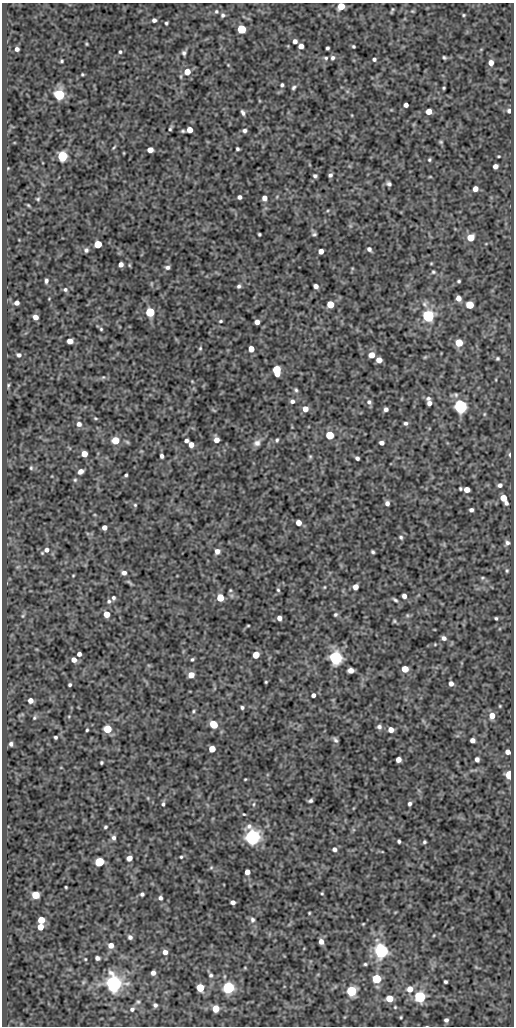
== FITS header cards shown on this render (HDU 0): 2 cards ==
NAXIS1  =                  512
NAXIS2  =                 1024

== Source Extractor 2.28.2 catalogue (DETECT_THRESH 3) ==
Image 512 x 1024 px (HDU 0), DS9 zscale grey, 1 PNG px = 1 image px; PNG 516 x 1028 px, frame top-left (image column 1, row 1024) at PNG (2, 3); no overlay
Background 108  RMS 0.56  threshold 1.68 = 3 sigma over >= 5 px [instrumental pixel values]
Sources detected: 259; all 259 listed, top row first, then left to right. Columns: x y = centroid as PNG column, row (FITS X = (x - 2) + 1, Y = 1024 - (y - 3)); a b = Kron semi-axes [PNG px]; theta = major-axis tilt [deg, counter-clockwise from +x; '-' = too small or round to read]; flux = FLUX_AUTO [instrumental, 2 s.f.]
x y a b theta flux
341 6 5 5 - 730
392 10 6 2 66 51
216 11 5 5 - 57
412 11 5 4 - 39
223 15 5 5 - 80
464 15 3 3 - 40
154 20 4 4 - 110
166 23 3 3 - 51
242 29 5 5 - 2300
295 41 4 4 - 130
86 44 5 3 - 37
301 46 5 4 - 270
353 46 3 3 - 49
327 48 4 3 - 67
17 49 4 4 - 120
120 52 4 4 - 54
184 53 6 4 -89 83
444 57 4 3 - 54
326 58 6 4 -14 63
332 58 6 5 - 89
374 59 4 4 - 76
62 61 3 3 - 49
491 63 5 4 - 230
228 65 4 4 - 26
187 72 6 6 - 430
82 74 3 3 - 40
282 85 4 3 - 65
294 87 6 4 47 70
444 88 3 2 - 40
59 95 5 5 - 4100
406 105 4 4 - 150
429 111 5 5 - 370
509 111 5 4 - 110
243 112 6 3 -64 95
170 128 6 3 65 70
190 130 5 4 - 380
183 131 4 3 - 52
244 131 5 5 - 95
441 142 6 4 20 48
114 147 6 3 54 45
237 149 4 3 - 61
150 150 5 4 - 270
124 153 3 2 - 29
62 156 5 5 - 3700
499 156 3 2 - 35
429 160 4 4 - 49
495 166 5 4 - 180
8 168 3 2 - 27
330 175 4 3 - 86
315 176 4 4 - 77
430 177 5 3 - 30
389 184 5 4 - 88
475 189 5 4 - 220
239 197 4 4 - 110
264 198 5 5 - 210
38 199 5 4 - 49
28 205 5 3 - 43
259 234 3 3 - 48
314 234 4 3 - 59
471 238 5 5 - 720
98 244 5 5 - 1100
369 249 5 5 - 110
86 250 6 6 - 91
321 251 4 4 - 240
431 263 4 4 - 36
121 264 4 4 - 160
167 267 5 4 - 100
433 272 5 5 - 55
46 281 5 3 - 91
459 281 4 3 - 52
151 284 6 3 72 41
239 286 4 4 - 79
316 286 5 4 - 170
65 289 6 5 - 76
458 298 5 5 - 240
17 303 4 4 - 160
330 304 5 5 - 770
425 304 10 9 - 180
470 305 5 5 - 1000
150 312 5 5 - 2200
428 316 6 6 - 7100
35 317 5 4 - 250
221 321 3 3 - 47
257 322 5 4 - 220
101 329 4 4 - 45
70 341 5 5 - 280
459 343 5 5 - 900
200 348 5 4 - 49
251 349 5 4 - 370
19 355 4 4 - 98
371 355 5 5 - 340
425 357 6 4 44 47
497 358 4 4 - 58
379 360 5 5 - 310
277 370 7 5 -84 1600
103 377 6 5 - 54
192 381 4 3 - 30
8 385 5 3 - 45
296 390 7 5 -64 73
456 395 7 6 - 84
428 398 7 6 - 93
292 401 5 5 - 110
369 402 7 6 - 110
429 403 4 4 - 150
460 406 6 5 - 11000
305 409 6 5 - 300
386 409 4 4 - 130
214 410 8 3 -45 43
484 414 5 5 - 48
96 418 5 3 - 42
406 423 5 4 - 91
79 424 6 6 - 150
330 435 5 5 - 1300
115 440 5 5 - 1000
186 440 4 4 - 99
216 440 5 4 - 230
277 440 5 4 - 56
257 443 10 8 29 180
382 443 4 4 - 130
191 444 5 4 - 260
84 454 5 5 - 400
510 455 6 3 -90 59
162 456 4 3 - 110
310 456 5 5 - 53
357 458 4 4 - 96
31 468 5 4 - 53
81 471 5 4 - 170
126 475 3 3 - 52
75 480 5 5 - 54
500 485 5 5 - 120
460 489 3 3 - 51
467 489 5 4 - 370
503 498 5 5 - 460
387 503 5 5 - 130
506 503 4 4 - 93
135 505 5 5 - 48
471 510 4 4 - 100
298 523 5 4 - 310
104 527 4 4 - 200
401 537 5 4 - 62
507 543 6 6 - 110
46 550 6 6 - 140
217 551 6 5 - 200
373 552 4 3 - 59
42 553 5 4 - 38
507 571 5 4 - 49
124 573 5 5 - 140
73 575 4 3 - 29
482 578 6 4 -5 52
129 582 10 3 -40 61
324 587 4 3 - 32
355 587 5 4 - 270
230 590 5 4 - 43
278 590 5 4 - 55
232 596 7 4 -71 64
404 596 4 4 - 150
113 598 6 5 - 75
220 598 5 5 - 800
395 600 7 4 -33 70
109 601 6 5 - 76
106 614 5 5 - 490
335 614 5 4 - 59
407 615 6 4 -46 50
23 616 6 4 60 54
279 618 4 4 - 170
496 618 3 3 - 49
394 621 5 4 - 47
248 625 4 3 - 33
444 638 5 4 - 130
435 644 4 3 - 30
79 654 4 4 - 140
256 655 5 5 - 700
335 658 6 6 - 10000
192 659 4 4 - 54
74 660 5 4 - 230
405 669 5 5 - 560
351 670 5 5 - 250
191 675 5 5 - 390
266 682 3 3 - 38
451 684 5 4 - 150
70 685 3 3 - 61
313 695 4 4 - 120
30 700 5 5 - 230
500 706 3 3 - 34
242 707 4 4 - 72
193 711 5 4 - 50
492 716 6 6 - 310
34 718 6 5 - 61
213 724 6 5 - 820
379 727 6 6 - 110
107 729 5 5 - 1200
87 730 3 3 - 46
391 730 5 5 - 270
55 737 3 3 - 61
335 740 6 4 -47 85
472 740 5 4 - 180
11 744 4 4 - 94
212 749 5 5 - 520
508 752 5 4 - 180
398 759 5 4 - 230
477 759 4 4 - 130
101 763 3 3 - 50
509 775 5 4 - 1600
245 779 3 2 - 31
310 801 4 3 - 73
163 804 6 4 80 69
254 804 6 4 88 53
410 804 4 4 - 91
244 814 4 3 - 36
105 827 4 3 - 54
252 837 6 6 - 16000
114 838 6 5 - 110
399 841 4 3 - 63
424 842 4 3 - 54
334 849 5 5 - 110
181 857 3 3 - 42
129 858 5 4 - 240
99 862 5 5 - 2000
211 867 5 5 - 56
247 872 5 4 - 280
66 887 3 2 - 37
322 893 4 4 - 40
142 894 4 4 - 74
35 895 5 5 - 1000
160 898 5 4 - 96
233 902 4 4 - 140
309 913 3 2 - 36
41 920 5 5 - 730
252 920 7 7 - 110
363 924 3 3 - 32
40 927 5 4 - 510
434 935 5 3 - 32
130 937 5 5 - 110
321 941 5 4 - 220
111 945 5 5 - 270
381 951 6 6 - 12000
165 952 5 5 - 170
97 958 5 4 - 110
85 959 4 3 - 31
365 964 4 3 - 52
476 967 6 4 -45 41
245 968 4 2 - 27
153 973 4 4 - 150
211 975 5 5 - 69
376 978 5 5 - 2000
445 982 4 3 - 61
113 984 6 6 - 19000
228 987 5 5 - 6700
200 988 5 5 - 1000
410 989 7 6 - 300
351 991 5 5 - 3500
420 997 5 5 - 5800
389 998 5 5 - 680
138 1002 5 5 - 57
155 1005 4 4 - 84
132 1009 7 5 49 93
216 1009 5 5 - 640
401 1017 3 2 - 34
446 1020 4 4 - 94
At the frame edge (FLAGS 8, measured only in part): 1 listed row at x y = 341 6

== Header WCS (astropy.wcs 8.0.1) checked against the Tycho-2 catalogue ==
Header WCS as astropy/WCSLIB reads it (CRVAL/CRPIX/CD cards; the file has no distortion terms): RA---SIN/DEC--SIN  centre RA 05:29:51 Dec -06:16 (82.46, -6.26 deg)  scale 1 arcsec/px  FOV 8.5' x 17.1'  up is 0 deg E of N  parity normal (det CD < 0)
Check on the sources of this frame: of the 60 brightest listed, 3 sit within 1.5 arcsec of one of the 8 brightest Tycho-2 stars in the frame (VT <= 11.94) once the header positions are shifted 0.24 arcsec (0.23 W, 0.08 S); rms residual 0.27 arcsec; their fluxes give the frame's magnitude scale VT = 22.01 - 2.5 log10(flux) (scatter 0.17 mag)
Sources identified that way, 3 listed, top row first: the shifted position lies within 1.5 arcsec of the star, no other Tycho-2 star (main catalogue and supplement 1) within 3.0 arcsec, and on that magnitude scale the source's flux lands within +1.5 / -3 mag of the star's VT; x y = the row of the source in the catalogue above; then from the Tycho-2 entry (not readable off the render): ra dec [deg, ICRS J2000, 3 dp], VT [Tycho-2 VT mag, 2 dp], TYC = Tycho-2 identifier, HIP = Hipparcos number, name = IAU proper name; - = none
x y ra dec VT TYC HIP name
460 406 82.406 -6.231 11.73 4765-151-1 - -
252 837 82.464 -6.351 11.50 4765-731-1 - -
113 984 82.503 -6.392 11.59 4778-607-1 - -